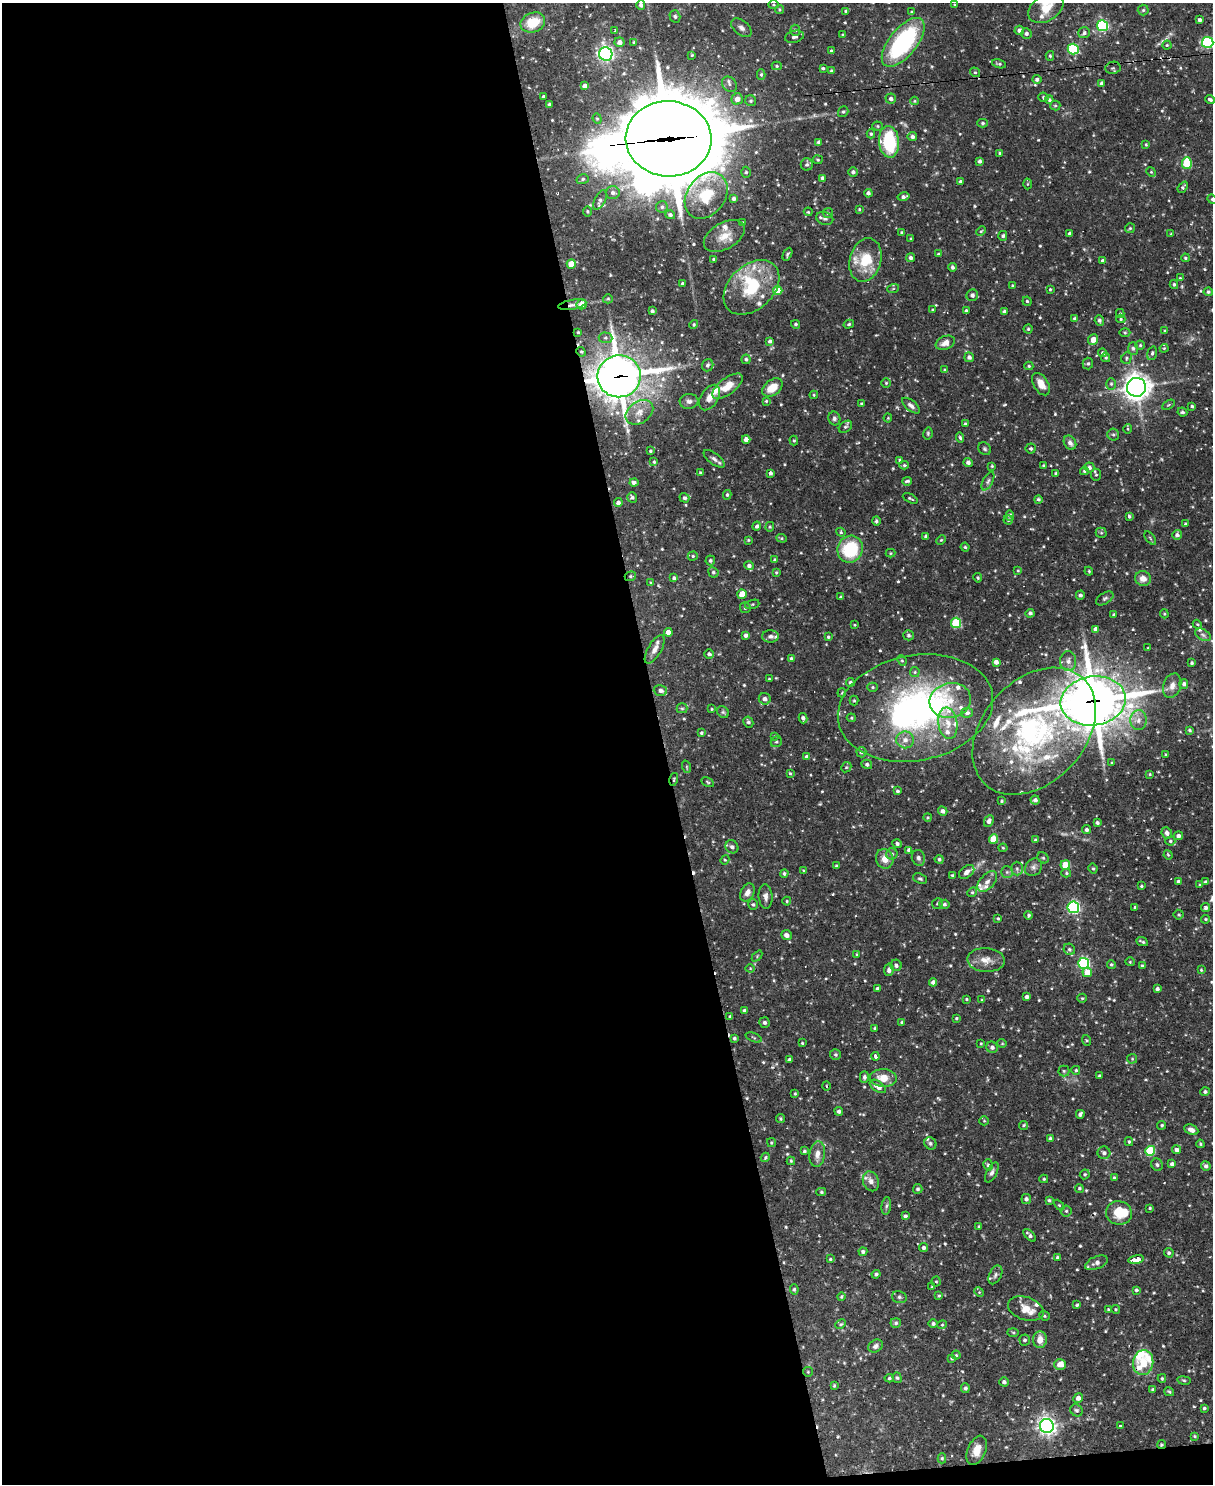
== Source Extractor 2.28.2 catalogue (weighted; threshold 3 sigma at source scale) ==
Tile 9 of 4 x 3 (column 1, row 3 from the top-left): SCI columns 1-1211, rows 247-1728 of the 4844 x 4825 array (HDU 1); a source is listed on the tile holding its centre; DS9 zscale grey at full resolution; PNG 1215 x 1486 px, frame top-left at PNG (2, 3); each listed source drawn as its Kron ellipse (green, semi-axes under 4 px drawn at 4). Shown black and unused: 55% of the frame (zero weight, under 2 of 3 exposures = <1% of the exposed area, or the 3 px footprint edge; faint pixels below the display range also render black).
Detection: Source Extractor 2.28.2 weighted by HDU 2 'WHT'; one run over the whole footprint, this tile lists its part. Background 0.0908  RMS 0.003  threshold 0.0137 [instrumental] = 3 sigma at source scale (4.5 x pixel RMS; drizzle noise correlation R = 1.50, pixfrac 1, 0.05/0.05 arcsec/px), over >= 5 px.
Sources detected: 663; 3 too faint to see at this stretch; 3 inside a brighter object's white glare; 4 cosmic-ray / hot-pixel residue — neither listed nor drawn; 40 inside a brighter listed object's ellipse — not listed separately; of the other 613, all 500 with FLUX_AUTO >= 0.298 (the completeness limit of this list) listed and drawn (113 fainter detections not listed), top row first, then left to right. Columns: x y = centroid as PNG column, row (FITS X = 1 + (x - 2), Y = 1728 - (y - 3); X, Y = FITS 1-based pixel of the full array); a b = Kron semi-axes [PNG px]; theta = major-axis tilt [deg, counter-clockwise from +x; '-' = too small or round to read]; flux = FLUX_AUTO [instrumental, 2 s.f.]
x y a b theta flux
641 5 4 4 - 0.96
773 5 5 4 - 0.37
954 5 3 2 - 0.33
1046 8 19 13 33 5
779 9 4 4 - 0.42
1143 10 5 5 - 0.48
846 11 4 3 - 0.51
912 12 4 3 - 0.33
675 16 6 5 - 0.67
1199 20 3 3 - 0.73
533 22 12 9 22 7.8
1103 26 5 5 - 33
741 28 12 7 -40 1.4
795 30 5 5 - 0.52
1019 30 5 4 - 1.2
615 31 4 3 - 0.59
1026 33 5 5 - 0.79
1084 33 6 5 - 0.82
843 35 4 3 - 0.43
794 37 9 6 16 1.1
619 42 5 5 - 1.7
634 42 4 3 - 0.34
903 42 29 14 51 37
1208 42 6 5 - 35
1167 45 4 4 - 0.36
1073 49 5 5 - 28
831 51 4 3 - 0.51
606 54 7 6 - 81
692 55 4 4 - 0.34
1050 56 5 4 - 0.37
999 64 7 3 -14 0.48
777 66 5 4 - 0.4
823 68 3 3 - 0.46
1113 68 7 6 - 0.59
831 71 4 4 - 0.44
975 72 5 4 - 0.41
761 75 5 4 - 0.49
1037 79 5 4 - 0.9
1102 83 4 3 - 0.98
729 84 8 6 -48 0.83
585 86 4 4 - 1.7
543 96 3 3 - 0.42
1043 97 5 4 - 0.5
737 99 6 5 - 2.1
891 99 5 5 - 1.1
1210 99 4 3 - 0.6
1049 100 4 4 - 0.45
751 101 6 5 - 0.59
915 101 4 4 - 0.36
549 104 3 3 - 0.42
1055 105 5 5 - 0.52
843 112 6 5 - 0.5
597 119 5 4 - 0.43
982 123 5 4 - 0.46
878 126 5 4 - 0.38
871 134 4 4 - 0.42
912 137 5 4 - 0.94
668 139 43 37 -3 2500
819 142 4 4 - 0.86
889 142 16 10 -85 21
1146 145 4 3 - 0.33
1000 153 4 3 - 0.38
818 160 5 4 - 0.34
980 161 4 3 - 0.78
1187 163 6 5 - 14
807 164 6 6 - 0.79
746 172 5 4 - 0.51
853 172 4 4 - 0.92
1151 172 5 4 - 0.35
823 178 4 3 - 0.91
583 179 6 5 - 0.65
960 181 4 4 - 0.55
1027 184 5 3 - 0.3
1183 187 6 4 50 0.56
613 193 7 6 - 1.2
868 193 4 4 - 0.92
706 195 25 19 53 13
903 197 6 4 13 0.98
734 198 4 4 - 0.97
1212 199 5 4 - 0.33
600 200 11 5 64 1
662 207 6 5 - 0.7
859 209 3 3 - 0.33
587 211 5 4 - 0.42
808 212 4 3 - 0.32
828 213 5 5 - 0.48
670 215 5 4 - 0.78
825 218 9 6 -15 0.76
743 223 4 3 - 0.37
1130 228 5 5 - 0.41
981 231 5 3 - 0.32
902 233 3 3 - 0.54
1070 234 3 3 - 0.75
1171 234 4 3 - 0.32
724 236 22 13 30 4.5
1003 236 5 4 - 0.63
910 239 4 3 - 0.3
787 254 7 3 64 0.47
938 254 4 3 - 0.4
911 258 4 4 - 0.98
1185 258 4 3 - 0.38
714 259 3 3 - 0.55
865 260 22 15 74 9.3
1103 261 4 3 - 1
571 264 4 4 - 4.6
953 267 4 3 - 0.67
1180 278 4 4 - 0.37
682 284 3 3 - 0.69
1174 284 4 3 - 0.57
1012 286 4 3 - 0.31
751 287 32 22 43 16
893 289 6 4 20 0.32
1050 289 4 3 - 0.31
778 290 4 4 - 5.7
1208 292 4 4 - 0.64
972 295 6 5 - 0.88
608 299 5 4 - 0.39
1027 301 4 4 - 0.43
582 304 5 5 - 2.9
572 305 14 4 10 1.1
933 310 4 3 - 0.39
652 311 4 3 - 0.75
966 311 3 3 - 0.62
1004 311 4 4 - 0.76
1120 313 4 4 - 0.3
1075 319 4 4 - 0.62
1121 319 4 4 - 0.43
1099 320 5 4 - 0.72
694 324 4 4 - 0.46
796 324 4 4 - 0.52
849 324 5 4 - 0.44
1028 329 4 4 - 0.39
1165 331 4 4 - 0.31
578 332 4 4 - 0.39
1125 332 5 3 - 0.35
605 338 7 5 -2 0.72
1093 340 5 5 - 2.4
770 341 4 4 - 0.91
945 343 10 6 24 2.2
1140 345 4 4 - 0.44
1133 348 6 5 - 0.7
1164 348 4 4 - 0.32
581 352 5 4 - 0.43
1103 353 4 4 - 0.6
1152 353 7 4 75 0.69
969 357 5 4 - 0.98
1106 358 4 4 - 0.44
1127 358 6 5 - 0.5
746 359 5 4 - 0.65
1088 364 6 5 - 0.56
708 365 6 5 - 0.75
1029 366 4 4 - 0.4
945 370 4 4 - 0.37
619 376 21 21 - 560
886 383 4 4 - 0.34
1041 384 12 7 -58 3.4
1111 384 6 5 - 0.52
727 386 18 8 36 4.9
1136 387 9 9 - 260
772 388 11 7 38 4.8
814 395 4 3 - 0.32
710 397 14 8 58 2.6
689 401 9 7 4 1.3
766 401 4 4 - 0.35
861 404 3 3 - 0.38
1168 405 7 4 31 0.41
911 406 10 5 -40 1.2
1192 406 3 3 - 0.5
639 412 15 10 36 3.2
1182 412 5 4 - 0.55
834 418 7 6 - 0.72
888 418 4 4 - 0.31
965 424 4 3 - 0.51
845 427 7 5 38 0.64
1128 429 5 3 - 0.32
928 433 6 4 78 0.42
1113 435 6 6 - 0.58
960 437 5 4 - 0.7
746 439 4 4 - 1.7
794 440 5 4 - 0.36
1070 443 7 5 -56 1.3
1031 448 5 5 - 0.54
985 449 7 6 - 0.56
650 451 4 4 - 0.49
714 459 12 5 -37 1.2
899 460 4 3 - 0.35
654 462 4 3 - 0.44
968 462 4 4 - 1
904 465 4 4 - 0.47
992 466 3 3 - 0.32
1043 466 3 2 - 0.36
1089 467 5 5 - 1
1084 471 4 3 - 0.45
700 473 4 4 - 0.4
770 473 4 3 - 0.83
1056 473 3 3 - 0.44
1096 475 6 5 - 0.52
907 481 5 3 - 0.49
988 481 10 5 62 0.83
634 483 4 4 - 0.97
727 495 5 4 - 0.5
632 497 5 5 - 0.66
684 498 5 4 - 0.62
910 498 8 3 -27 0.44
1038 499 4 4 - 0.59
618 503 4 4 - 1.2
1010 515 5 4 - 0.93
1129 516 4 3 - 0.47
1008 520 4 4 - 0.44
876 521 4 4 - 0.58
1185 524 3 3 - 0.51
757 526 4 4 - 0.78
770 527 5 4 - 0.32
841 532 5 4 - 0.41
1101 533 5 5 - 0.46
1177 535 5 5 - 0.97
926 536 4 3 - 1.1
782 538 5 4 - 0.41
1150 538 8 4 -53 0.39
748 540 4 3 - 0.33
941 540 5 3 - 0.31
965 547 4 4 - 0.39
850 549 14 12 62 17
890 553 5 4 - 0.35
693 556 5 4 - 0.48
775 560 4 3 - 0.53
710 561 5 5 - 0.61
749 566 4 4 - 0.99
1018 570 4 4 - 0.32
1089 571 4 3 - 0.36
713 572 5 5 - 0.62
776 572 4 3 - 0.33
630 576 6 4 21 0.46
674 578 4 3 - 0.65
978 578 5 4 - 0.45
1143 579 8 7 - 2.4
651 582 4 3 - 0.33
742 594 4 4 - 4.8
1080 595 4 4 - 0.76
841 597 3 3 - 0.49
1105 598 10 5 32 0.73
752 604 7 3 18 0.39
745 608 5 5 - 0.62
1030 613 4 4 - 0.75
1164 614 4 3 - 0.34
1114 615 3 3 - 0.54
956 623 5 5 - 17
1197 624 5 3 - 0.3
855 625 3 2 - 0.39
1096 629 4 4 - 1.4
668 632 4 4 - 2.1
746 635 4 4 - 1
909 635 5 5 - 0.73
1203 635 8 5 -31 0.84
770 636 8 6 1 0.97
828 637 4 3 - 0.42
1148 648 3 2 - 0.3
655 649 16 6 60 2.1
709 654 5 4 - 0.92
791 659 4 4 - 0.65
902 660 5 4 - 0.45
1068 661 10 8 89 1.7
996 662 4 4 - 1.5
1192 663 3 3 - 0.54
915 672 5 4 - 0.42
769 679 3 3 - 0.38
850 682 4 4 - 0.69
1184 684 5 4 - 0.91
1172 686 12 8 72 2.1
873 687 5 4 - 0.46
660 691 7 5 -18 1.1
842 693 5 3 - 0.35
765 699 6 5 - 1.4
854 700 5 4 - 0.39
950 701 21 17 13 6.1
1093 701 33 24 8 820
682 708 5 5 - 0.47
915 708 78 52 11 83
711 709 3 3 - 0.34
723 712 6 5 - 0.57
967 713 6 5 - 0.79
803 718 5 3 - 0.83
851 718 4 4 - 0.34
1138 720 10 8 86 1.9
748 722 5 5 - 0.65
948 723 16 9 -82 3.5
1190 730 4 4 - 0.58
1034 731 72 51 48 66
701 733 4 3 - 0.58
775 736 3 3 - 0.31
905 740 9 8 - 2
776 742 6 5 - 0.56
861 752 5 5 - 0.82
1165 755 4 3 - 0.32
807 757 4 4 - 1.7
1112 763 4 3 - 0.3
867 764 5 4 - 0.78
687 767 6 4 -71 0.42
846 767 5 4 - 0.42
790 774 4 3 - 0.39
1150 774 4 3 - 0.32
674 779 7 3 78 0.42
708 782 7 3 -28 0.39
897 791 4 3 - 0.54
1035 800 4 4 - 1
1002 801 4 3 - 0.34
943 811 5 4 - 1
927 817 4 4 - 0.33
989 821 6 4 65 1.2
1097 823 4 3 - 0.75
1087 830 4 4 - 0.78
1167 833 6 5 - 1.2
1178 836 5 4 - 1
993 839 5 4 - 8.2
1035 840 4 3 - 0.48
1170 841 5 4 - 0.49
897 844 4 4 - 0.79
732 847 7 6 - 0.96
1003 848 4 4 - 0.32
909 850 4 4 - 1
892 854 5 5 - 0.72
1168 855 5 4 - 0.42
918 858 8 6 -74 0.98
1043 858 6 5 - 0.46
885 859 10 8 -71 2.7
939 859 4 4 - 0.67
725 860 5 4 - 0.38
1065 865 5 5 - 7.6
836 866 3 3 - 0.4
1033 867 9 8 - 1.1
1017 869 7 6 - 0.77
1093 869 5 3 - 0.4
804 871 4 3 - 0.35
967 872 9 5 38 1.3
1007 872 6 6 - 0.66
784 873 4 4 - 0.58
1066 873 5 4 - 0.43
952 875 3 3 - 0.37
920 879 7 5 -21 0.59
1178 881 3 3 - 0.47
987 882 12 7 48 1.7
1205 882 4 3 - 0.53
1200 885 4 3 - 0.31
1141 886 3 3 - 0.36
747 892 9 6 62 1.7
972 892 5 4 - 0.44
765 896 12 7 -85 1.4
787 901 4 4 - 0.37
937 903 5 5 - 0.5
753 904 5 5 - 0.6
944 904 5 4 - 0.75
1073 907 6 5 - 50
1135 907 4 3 - 0.55
1206 908 4 4 - 0.78
1029 915 4 4 - 0.57
1179 915 5 5 - 0.46
998 918 3 3 - 0.34
1206 919 4 4 - 0.43
786 935 5 4 - 1.2
1142 942 6 2 -25 0.56
1069 949 6 5 - 0.75
857 954 4 3 - 0.31
757 956 6 4 47 0.33
986 960 19 12 -3 3.5
1130 962 4 4 - 0.32
1084 964 5 5 - 38
1111 964 4 4 - 0.5
896 965 6 5 - 0.82
1142 966 4 3 - 0.52
750 968 4 4 - 0.3
889 970 6 4 80 1.2
1201 970 4 3 - 0.3
1087 972 5 4 - 4
933 982 4 4 - 1
877 989 3 3 - 0.88
1157 989 4 3 - 0.88
1027 997 4 4 - 0.99
1082 998 5 4 - 0.38
966 999 4 3 - 0.35
982 1000 3 3 - 0.32
744 1010 4 4 - 0.69
730 1017 3 3 - 0.67
956 1018 4 3 - 0.4
765 1022 5 5 - 0.81
902 1022 4 4 - 0.56
875 1028 3 3 - 0.37
754 1037 8 2 -22 0.36
734 1038 3 3 - 0.58
1086 1040 5 3 - 0.32
802 1043 4 3 - 0.36
981 1043 3 3 - 0.33
1002 1043 5 4 - 0.34
992 1047 6 5 - 0.98
835 1055 5 5 - 0.6
875 1056 4 3 - 1
789 1059 4 4 - 0.56
1132 1059 5 5 - 0.39
1076 1070 4 4 - 0.44
1064 1071 5 5 - 0.49
1099 1076 3 3 - 0.44
864 1077 6 4 88 0.86
883 1078 13 9 -2 4
826 1086 5 3 - 0.3
878 1086 9 5 -33 2.2
1205 1092 4 4 - 0.65
795 1094 4 3 - 0.43
839 1111 4 4 - 0.83
1080 1114 4 3 - 0.79
780 1119 4 4 - 0.4
984 1121 5 4 - 0.32
1024 1125 5 4 - 0.41
1162 1125 4 4 - 0.48
1191 1130 7 5 -25 1.3
1050 1138 3 3 - 0.51
1129 1142 4 3 - 0.42
771 1143 4 3 - 0.32
930 1143 6 5 - 0.61
1200 1144 4 3 - 0.38
1177 1150 4 4 - 1.2
804 1151 3 3 - 0.44
1150 1151 5 5 - 15
1104 1153 6 6 - 0.98
817 1154 13 8 83 2.1
765 1157 5 3 - 0.42
791 1161 4 4 - 0.37
1172 1164 4 4 - 0.74
988 1165 5 4 - 0.55
1157 1165 6 5 - 0.74
1206 1166 5 4 - 0.85
992 1172 11 5 62 0.92
1085 1174 5 4 - 0.53
1114 1177 4 4 - 0.5
1044 1179 4 3 - 0.4
871 1181 10 7 -68 1.9
1079 1188 4 4 - 0.47
918 1189 5 4 - 0.56
821 1192 5 4 - 0.42
1026 1199 5 5 - 0.93
1049 1200 4 3 - 0.56
1059 1205 6 4 -45 0.37
886 1206 9 4 82 0.68
1150 1208 4 3 - 0.36
1066 1211 6 5 - 0.58
1119 1213 13 11 -9 6.8
905 1216 4 3 - 0.65
979 1227 4 3 - 0.41
1030 1235 8 4 -47 0.92
924 1248 4 4 - 0.76
863 1252 4 4 - 0.7
1169 1253 5 4 - 0.62
1057 1257 4 3 - 0.5
830 1259 4 4 - 0.38
1136 1259 8 3 11 12
1096 1263 12 6 23 1.3
876 1274 4 4 - 0.63
995 1275 10 6 63 0.99
936 1282 5 4 - 0.37
932 1287 3 3 - 0.45
794 1289 5 4 - 0.49
1136 1290 4 3 - 0.54
979 1292 5 4 - 0.36
939 1296 4 3 - 0.34
841 1297 4 3 - 0.34
899 1297 7 5 -15 0.67
1077 1305 3 3 - 0.41
1026 1309 18 11 -18 4
1108 1309 3 2 - 0.3
1116 1309 4 4 - 0.36
1044 1316 5 4 - 0.39
896 1323 5 4 - 0.63
840 1324 6 4 27 0.43
933 1324 5 4 - 0.64
942 1325 4 4 - 0.34
1013 1332 5 3 - 0.32
1025 1340 5 5 - 0.63
1040 1340 8 7 - 3.2
875 1346 8 6 34 0.93
956 1355 4 4 - 0.39
952 1358 4 4 - 0.43
1143 1363 12 10 82 5.4
1060 1364 6 5 - 3.3
808 1372 5 4 - 0.36
889 1378 4 4 - 0.41
897 1378 5 4 - 0.45
1162 1378 4 3 - 0.41
1184 1380 7 3 -9 0.4
1004 1382 5 4 - 0.82
834 1386 4 3 - 0.36
965 1388 5 4 - 0.59
1153 1389 4 4 - 0.49
1169 1392 5 3 - 0.38
1078 1398 5 4 - 1.5
1204 1408 3 3 - 0.39
1076 1410 6 5 - 0.65
1047 1426 7 7 - 130
1120 1426 3 3 - 0.38
1195 1436 4 3 - 0.34
1161 1445 5 4 - 0.46
977 1450 15 9 68 3.2
942 1458 5 4 - 0.43
Overlapping masked pixels (flux is a lower limit): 12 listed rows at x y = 668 139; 751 287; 572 305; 581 352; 619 376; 630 576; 1093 701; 915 708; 1034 731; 674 779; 1047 1426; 1161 1445
Isophote crosses this tile's border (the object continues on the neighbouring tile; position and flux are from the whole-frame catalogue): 2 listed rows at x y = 1208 42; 1212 199